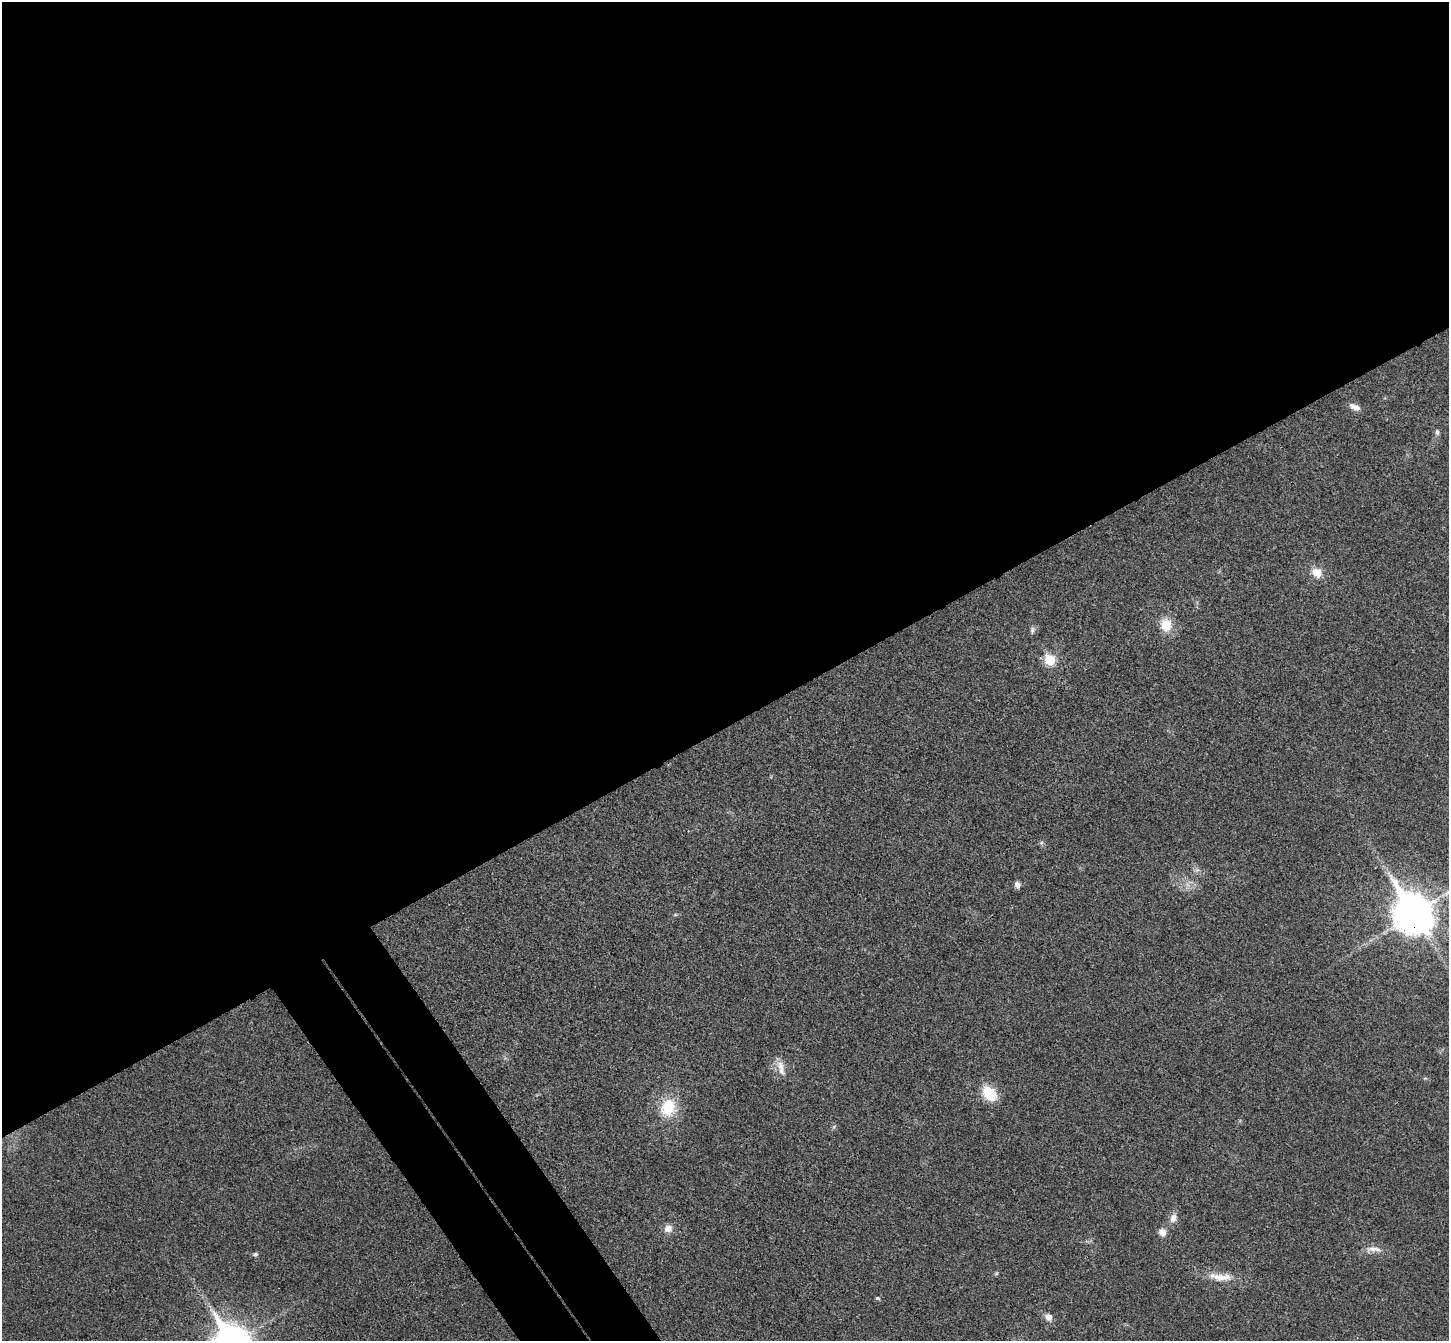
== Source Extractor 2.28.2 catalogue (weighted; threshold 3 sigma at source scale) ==
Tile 2 of 4 x 4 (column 2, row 1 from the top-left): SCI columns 1499-2945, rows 4207-5545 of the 5894 x 5870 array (HDU 1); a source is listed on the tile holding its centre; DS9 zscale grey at full resolution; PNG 1451 x 1343 px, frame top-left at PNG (2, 2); no overlay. Shown black and unused: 57% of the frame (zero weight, under 3 of 4 exposures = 6% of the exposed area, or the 3 px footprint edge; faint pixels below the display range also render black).
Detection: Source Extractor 2.28.2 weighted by HDU 2 'WHT'; one run over the whole footprint, this tile lists its part. Background 0.0249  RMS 0.0047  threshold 0.0209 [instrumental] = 3 sigma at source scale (4.5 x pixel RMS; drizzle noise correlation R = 1.50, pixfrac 1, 0.05/0.05 arcsec/px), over >= 5 px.
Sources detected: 26; all 26 listed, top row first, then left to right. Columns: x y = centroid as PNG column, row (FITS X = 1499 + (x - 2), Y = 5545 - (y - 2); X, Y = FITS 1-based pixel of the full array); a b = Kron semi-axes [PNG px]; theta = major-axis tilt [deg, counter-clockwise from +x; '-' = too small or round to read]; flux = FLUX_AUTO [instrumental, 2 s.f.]
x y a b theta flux
1355 407 15 7 -25 2.8
1437 432 8 6 -89 1.2
1317 573 14 11 -36 6.2
1166 625 15 13 -86 9
1032 630 10 7 -86 1.4
1050 660 7 6 - 23
1041 843 6 5 - 0.77
1197 870 6 6 - 1.2
1187 884 7 5 -46 1.7
1017 885 8 6 -72 2.1
1448 892 14 6 48 2.4
1413 913 16 12 -57 1100
675 915 6 3 19 0.55
781 1068 24 8 -74 4.7
989 1094 13 9 -49 19
668 1107 25 19 71 17
834 1127 8 3 45 0.61
1173 1218 12 9 70 3.2
668 1229 10 9 - 3.6
1162 1232 9 8 - 3.3
1373 1249 19 9 9 3.9
255 1254 6 5 - 1.1
996 1273 6 5 - 0.65
1221 1277 30 10 0 7.9
877 1298 6 4 -13 0.7
1048 1317 11 9 -45 2.8
Overlapping masked pixels (flux is a lower limit): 1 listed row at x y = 1413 913
Isophote crosses this tile's border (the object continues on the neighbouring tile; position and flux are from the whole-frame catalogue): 1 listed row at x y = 1448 892